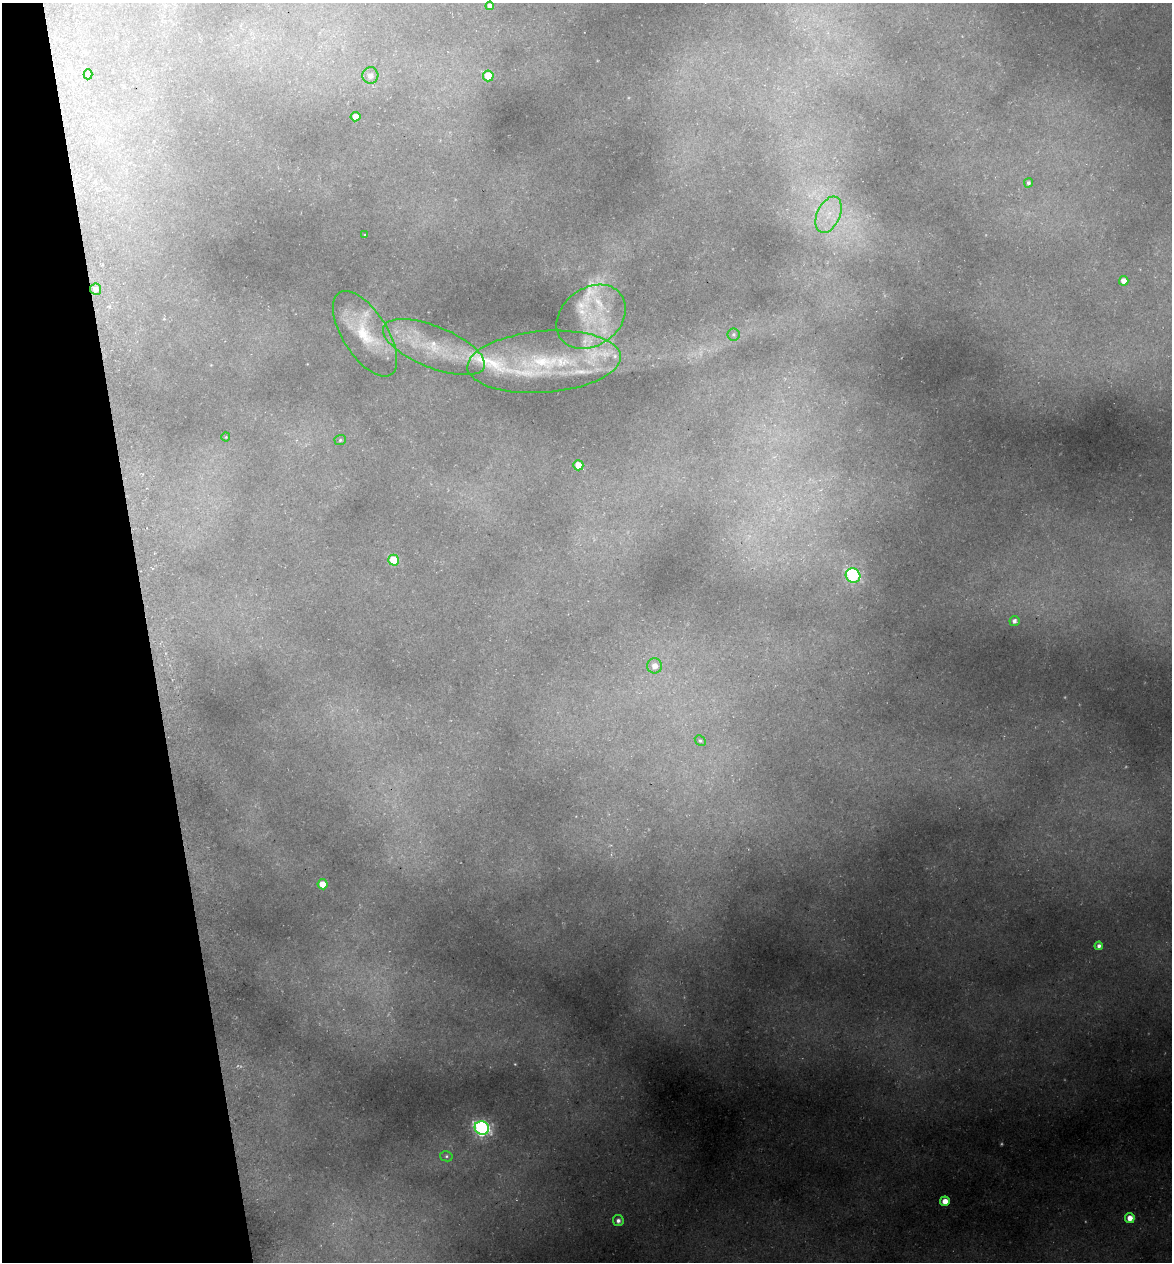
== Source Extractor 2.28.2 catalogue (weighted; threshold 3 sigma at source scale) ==
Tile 5 of 4 x 4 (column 1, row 2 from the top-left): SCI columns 145-1314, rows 2597-3856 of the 4922 x 5194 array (HDU 1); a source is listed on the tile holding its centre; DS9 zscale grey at full resolution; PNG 1174 x 1264 px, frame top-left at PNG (2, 3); each listed source drawn as its Kron ellipse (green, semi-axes under 4 px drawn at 4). Shown black and unused: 12% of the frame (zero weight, under 3 of 5 exposures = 5% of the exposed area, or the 3 px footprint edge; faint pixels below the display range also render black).
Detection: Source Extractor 2.28.2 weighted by HDU 2 'WHT'; one run over the whole footprint, this tile lists its part. Background 0.224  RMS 0.0099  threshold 0.0444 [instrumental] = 3 sigma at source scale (4.5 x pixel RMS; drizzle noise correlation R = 1.50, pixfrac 1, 0.0396/0.0396 arcsec/px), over >= 5 px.
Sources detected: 46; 6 too faint to see at this stretch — neither listed nor drawn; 10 inside a brighter listed object's ellipse — not listed separately; the other 30 listed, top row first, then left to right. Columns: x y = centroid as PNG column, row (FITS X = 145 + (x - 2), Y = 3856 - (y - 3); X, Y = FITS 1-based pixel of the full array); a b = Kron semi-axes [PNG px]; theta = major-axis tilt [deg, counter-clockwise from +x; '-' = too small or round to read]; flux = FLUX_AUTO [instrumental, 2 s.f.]
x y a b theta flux
490 6 4 4 - 5.2
88 74 5 4 - 1.6
370 75 8 8 - 6.2
488 76 5 5 - 35
355 117 5 5 - 9.5
1028 183 5 4 - 2.5
829 215 19 11 66 22
365 235 3 3 - 0.87
1124 281 5 4 - 8.5
96 289 5 5 - 4.9
591 317 37 29 37 57
365 334 48 22 -58 49
733 334 6 6 - 2.2
434 347 54 20 -22 60
544 362 77 31 4 120
226 437 4 4 - 0.87
340 440 6 5 - 1.6
578 465 5 5 - 13
394 560 5 5 - 49
853 575 7 7 - 140
1014 621 5 5 - 3.6
655 666 7 7 - 8.6
700 741 6 4 -47 1.7
322 884 5 5 - 16
1099 946 4 4 - 4
482 1128 7 6 - 300
446 1156 6 5 - 1.8
945 1201 5 5 - 12
1130 1218 5 5 - 11
618 1221 5 5 - 4.3